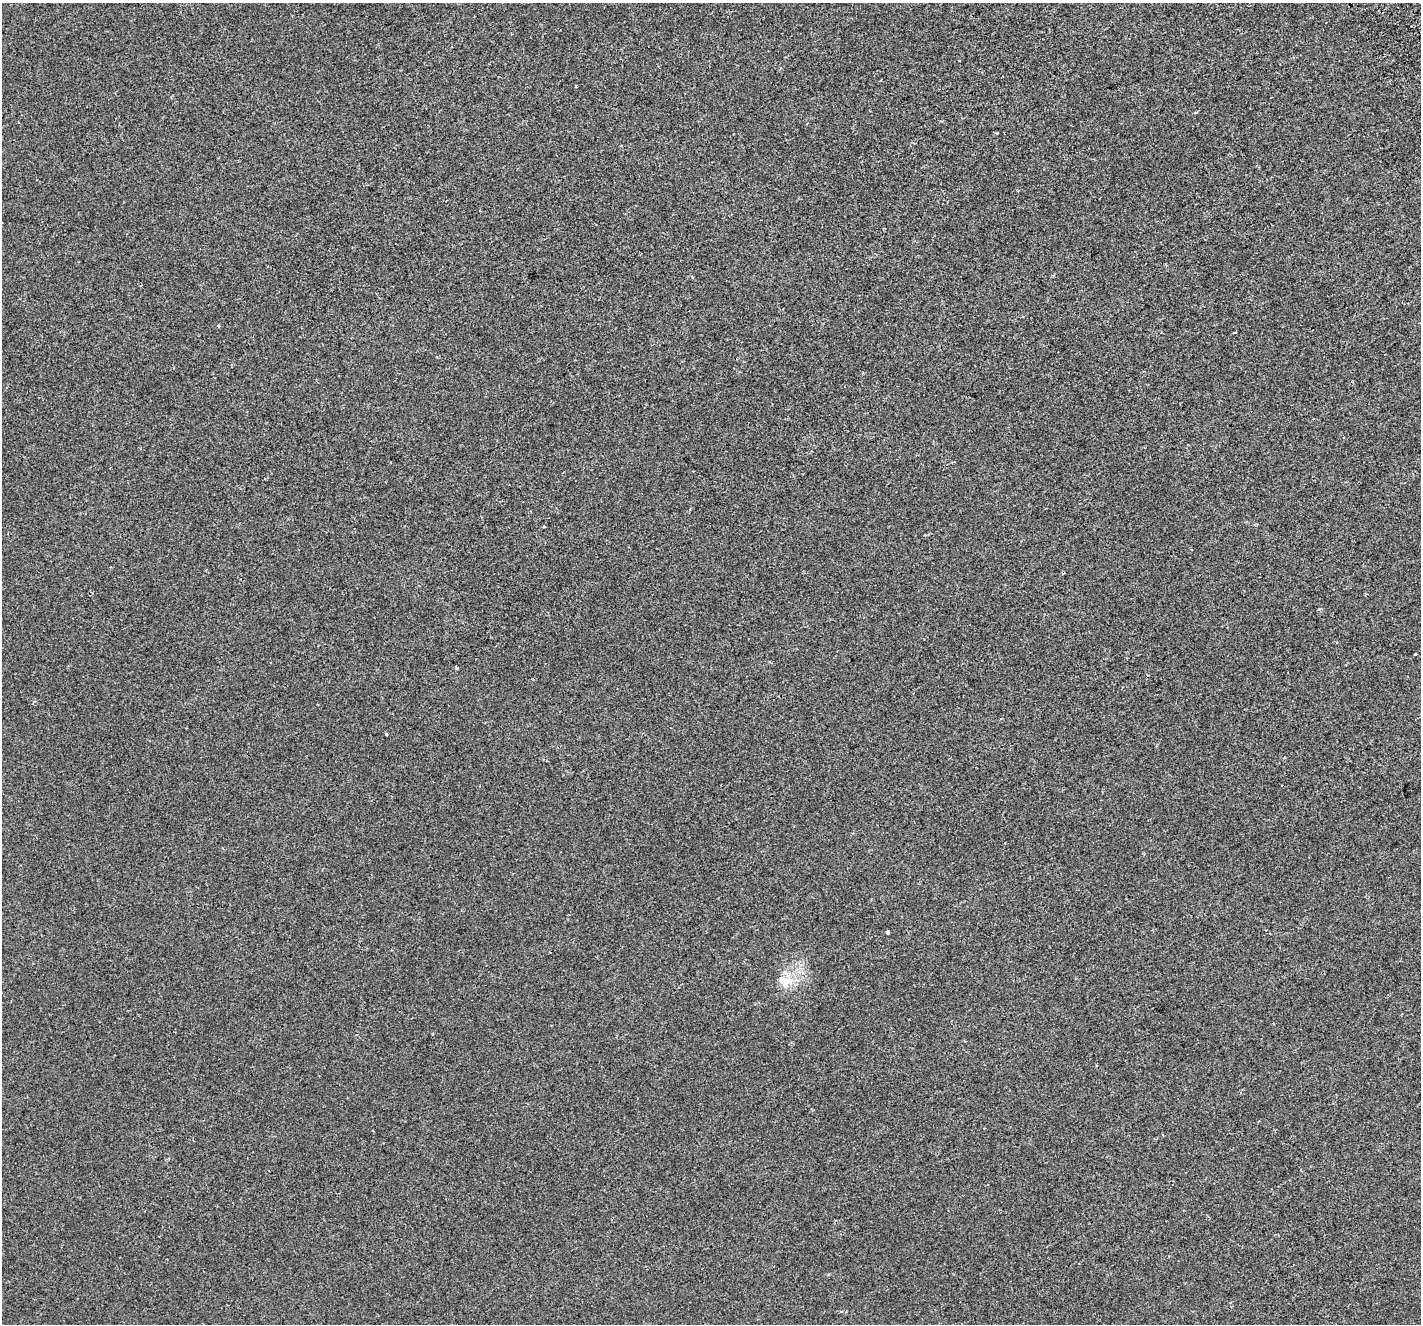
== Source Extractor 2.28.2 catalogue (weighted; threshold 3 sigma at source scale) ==
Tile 10 of 4 x 4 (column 2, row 3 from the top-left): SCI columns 1467-2885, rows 1527-2848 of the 5784 x 5641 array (HDU 1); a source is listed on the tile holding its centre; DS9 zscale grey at full resolution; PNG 1423 x 1326 px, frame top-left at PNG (2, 3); no overlay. Shown black and unused: <1% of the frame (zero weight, under 2 of 3 exposures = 3% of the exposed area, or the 3 px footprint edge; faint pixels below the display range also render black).
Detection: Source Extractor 2.28.2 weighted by HDU 2 'WHT'; one run over the whole footprint, this tile lists its part. Background 0.00127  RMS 0.0056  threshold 0.0251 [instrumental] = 3 sigma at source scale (4.5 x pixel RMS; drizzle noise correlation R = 1.50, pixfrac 1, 0.0396/0.0396 arcsec/px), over >= 5 px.
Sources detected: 9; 1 cosmic-ray / hot-pixel residue — not listed; the other 8 listed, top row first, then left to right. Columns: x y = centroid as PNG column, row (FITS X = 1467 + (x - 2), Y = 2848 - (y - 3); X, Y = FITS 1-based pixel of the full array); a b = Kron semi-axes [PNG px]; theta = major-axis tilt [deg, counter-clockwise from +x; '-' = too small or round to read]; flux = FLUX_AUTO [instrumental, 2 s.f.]
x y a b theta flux
576 85 3 2 - 0.85
218 326 3 3 - 0.98
1415 654 3 2 - 0.51
457 667 3 3 - 0.72
387 734 3 3 - 0.54
1266 930 3 3 - 0.52
887 932 4 3 - 2
783 981 22 15 -50 8.5